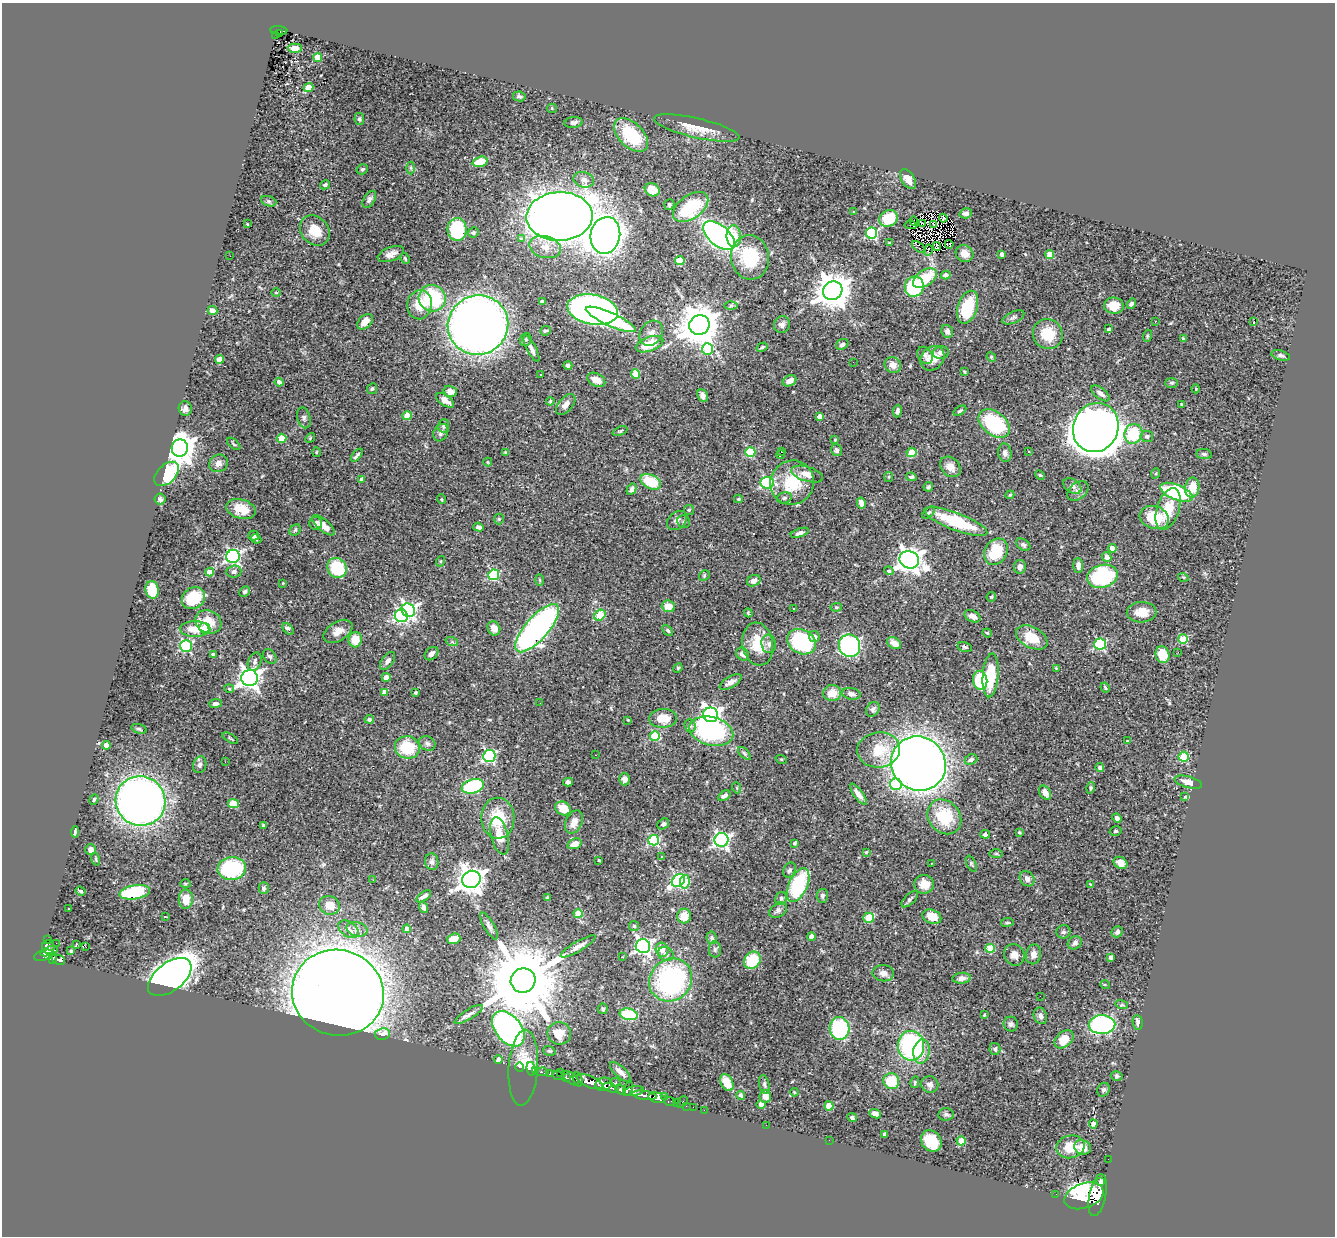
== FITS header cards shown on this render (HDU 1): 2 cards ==
NAXIS1  =                 1333
NAXIS2  =                 1234

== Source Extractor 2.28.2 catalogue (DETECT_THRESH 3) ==
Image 1333 x 1234 px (HDU 1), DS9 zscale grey, 1 PNG px = 1 image px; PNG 1337 x 1238 px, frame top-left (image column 1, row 1234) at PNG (2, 3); each listed source drawn as its Kron ellipse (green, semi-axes under 4 px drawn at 4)
Background 0.733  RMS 0.027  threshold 0.08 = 3 sigma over >= 5 px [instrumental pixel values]
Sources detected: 475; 2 with non-positive FLUX_AUTO (blend fragments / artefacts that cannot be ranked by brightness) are neither listed nor drawn; the other 473 listed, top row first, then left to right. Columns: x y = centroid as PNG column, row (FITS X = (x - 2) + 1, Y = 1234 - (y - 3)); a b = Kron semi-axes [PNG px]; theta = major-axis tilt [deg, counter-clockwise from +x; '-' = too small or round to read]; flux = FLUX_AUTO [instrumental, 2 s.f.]
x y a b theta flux
279 30 8 3 -6 110
279 33 3 2 - 23
275 35 3 2 - 17
295 48 7 4 -2 10
318 57 4 4 - 45
308 87 5 4 - 20
519 96 6 5 - 3.6
552 108 5 4 - 1.9
359 119 6 5 - 3.1
574 122 9 5 7 5.6
697 128 44 10 -13 36
631 135 20 12 -45 99
480 162 8 5 15 39
411 168 6 4 -89 2.8
362 169 6 5 - 3.1
908 179 11 6 -58 16
584 180 10 7 -14 9
325 185 5 4 - 3.3
652 190 8 6 -28 23
369 199 9 5 59 5.2
269 201 8 5 -20 3.5
669 204 5 5 - 2.7
691 207 20 11 36 95
854 212 3 2 - 1.2
966 213 6 5 - 5.3
560 216 33 24 2 2800
889 218 9 8 - 62
943 218 4 2 - 1.8
914 221 5 2 - 1.4
923 223 4 2 - 0.28
247 224 3 2 - 1.8
933 224 2 2 - 0.73
911 225 6 3 -5 6.6
457 229 11 9 88 120
315 230 16 13 -47 35
473 233 5 5 - 3.1
872 233 5 5 - 200
605 235 18 14 80 1300
719 236 19 10 -40 720
734 236 11 7 -89 23
521 239 3 3 - 11
890 243 3 2 - 1.9
949 244 4 2 - 0.59
937 246 4 3 - 0.58
545 247 16 11 -15 22
919 247 8 3 -38 4.2
928 250 5 2 - 0.9
964 253 9 8 - 15
391 254 14 6 20 11
1002 254 4 4 - 13
1050 255 4 4 - 42
230 256 2 2 - 3.2
750 257 22 19 -83 93
405 258 6 4 -63 2.1
680 261 4 4 - 71
946 275 5 4 - 8.9
925 278 13 8 34 58
914 287 10 9 - 130
833 291 10 9 - 3800
276 293 5 3 - 1.5
432 298 13 13 - 130
542 301 3 3 - 4.1
1131 304 5 3 - 3.2
420 305 14 12 82 37
731 306 6 4 1 3.2
1114 306 10 8 -6 27
968 307 17 9 72 80
593 310 25 15 -11 1100
212 311 5 4 - 10
1013 317 11 5 24 4.9
611 319 27 6 -24 180
1155 321 3 2 - 2.5
1254 321 3 3 - 17
365 322 9 6 46 19
782 324 8 8 - 6.7
478 325 30 29 - 1800
699 325 10 9 - 5800
1109 329 4 3 - 4
545 331 5 4 - 3.1
947 331 7 5 -69 8.1
651 333 13 10 53 12
1048 334 15 14 - 49
1147 336 6 4 72 2.3
1183 338 4 3 - 2.8
526 339 6 6 - 3.4
649 344 14 7 20 42
842 344 6 5 - 5.2
762 347 6 4 30 2.2
531 349 15 4 -62 8.9
707 349 6 5 - 85
941 353 8 6 12 7.7
925 355 9 7 -55 6.1
1281 355 10 5 -15 5
991 357 5 4 - 2.2
932 358 13 11 46 25
220 359 4 4 - 22
853 362 2 2 - 2.9
568 365 4 4 - 4.6
893 365 8 7 - 13
964 372 3 2 - 1.7
636 374 4 4 - 43
541 375 2 2 - 2.3
596 380 9 6 -27 17
790 381 7 5 26 12
279 382 4 4 - 7.5
1171 383 6 5 - 2.9
372 389 5 5 - 2.9
1196 389 4 3 - 1.4
450 391 7 5 -16 12
1100 393 11 5 -37 8.7
703 396 7 5 -64 7
445 400 10 5 -34 14
550 401 4 3 - 1.9
1182 404 3 2 - 1.5
566 405 12 7 48 9.5
185 409 7 6 - 8
897 411 6 4 82 5.4
960 411 7 3 32 2.8
407 416 4 4 - 30
820 416 4 4 - 18
304 418 11 6 -75 4.7
994 424 18 11 -36 140
444 426 6 5 - 4.6
1096 428 25 22 68 3900
620 431 8 3 23 2.2
441 433 9 7 60 6.3
1133 434 10 9 - 80
1147 436 6 5 - 4.8
281 438 5 4 - 45
310 438 5 4 - 1.8
835 440 3 3 - 1.5
234 444 8 3 -41 2.3
180 448 9 8 - 2500
836 450 6 5 - 4.6
316 452 5 3 - 1.7
505 452 4 3 - 2.3
750 452 5 5 - 100
782 452 3 2 - 29
912 452 5 4 - 60
1029 452 2 2 - 1.2
1005 453 9 6 -82 6.3
1204 454 8 5 -8 3.6
357 455 8 3 49 4.2
781 455 4 3 - 12
488 462 4 3 - 1.7
218 463 10 8 33 10
950 467 12 9 -43 13
1156 473 5 3 - 1.8
167 474 14 9 45 160
807 474 16 7 -16 19
1040 475 5 4 - 2.2
889 477 5 4 - 2.3
911 477 5 4 - 3.4
362 479 4 4 - 12
651 482 11 7 -27 60
767 483 6 6 - 240
792 483 22 21 - 73
1072 486 10 6 -32 6.9
928 487 5 4 - 3
1192 488 10 7 80 31
632 489 6 4 58 5.7
1078 491 12 8 40 8.1
1176 492 17 7 -22 160
1010 495 4 3 - 2
784 498 7 5 15 3.8
160 499 5 5 - 4.4
441 499 5 3 - 1.7
738 499 4 4 - 2.5
861 503 5 4 - 8.1
241 509 15 9 -17 32
1168 509 22 11 72 42
689 510 5 5 - 2.6
929 512 8 4 42 2.9
1154 517 15 11 -19 52
499 519 5 5 - 2.4
677 520 11 8 40 6.8
684 522 6 6 - 3.6
956 522 33 8 -21 96
316 523 6 6 - 7.1
323 525 14 6 -41 22
479 527 5 4 - 4.9
295 530 6 5 - 2.8
800 533 9 4 18 6.1
254 536 5 5 - 4.1
256 539 5 4 - 3.7
1023 545 8 5 -34 3.8
1112 548 4 4 - 19
996 552 14 11 59 62
233 556 7 6 - 430
1107 557 5 4 - 15
909 560 10 8 -22 1600
441 561 5 3 - 1.7
1078 565 7 5 -86 10
1020 567 7 6 - 6.9
337 568 10 9 - 100
889 571 5 4 - 5.1
210 572 4 4 - 28
234 572 7 6 - 5.8
494 575 5 5 - 170
704 576 6 4 48 1.8
1102 576 15 11 15 170
1183 577 5 3 - 1.5
540 580 5 3 - 2.2
754 581 7 5 26 9.3
283 583 2 2 - 1.3
152 590 9 6 -80 45
245 592 6 4 44 4
991 597 5 4 - 2.7
193 598 12 10 38 74
668 606 7 6 - 27
836 607 6 4 4 2.3
793 609 2 2 - 1.6
408 610 7 6 - 480
1142 612 15 10 2 25
748 613 4 3 - 2
600 615 6 4 42 80
401 616 7 6 - 220
972 616 8 5 -28 8
208 622 14 11 -27 34
494 628 7 6 - 15
537 628 30 11 49 590
195 629 15 8 -2 29
205 629 6 5 - 23
288 629 7 4 -45 7.3
668 630 6 4 -46 3.2
338 631 16 9 31 16
987 633 5 4 - 2
814 637 6 5 - 7.7
1032 637 17 10 -28 41
1183 639 5 4 - 71
355 640 7 6 - 28
452 642 6 4 -19 3
801 642 15 12 -29 190
894 643 7 5 -31 16
758 644 22 15 -80 49
769 644 9 7 -82 7
1100 644 6 5 - 190
186 646 6 6 - 230
849 646 11 10 - 450
965 647 7 5 -15 3.1
1178 652 3 2 - 1.8
431 654 8 5 44 8.1
743 654 7 6 - 9.5
213 655 4 3 - 8.6
1162 655 8 7 - 42
270 656 8 5 -56 4.4
387 661 10 5 53 6
255 662 9 6 68 5.7
678 668 5 4 - 2.1
1056 668 4 3 - 1.5
991 675 22 8 85 63
386 677 5 4 - 9.6
250 678 8 8 - 1200
980 680 10 7 -82 91
731 682 12 5 30 11
1105 688 5 3 - 2.1
229 689 5 4 - 2.7
385 692 4 4 - 22
415 693 3 3 - 2.6
832 693 9 8 - 22
851 694 9 5 -11 8
540 703 2 2 - 3.1
215 704 6 4 2 5.5
873 709 8 6 52 5.4
711 715 7 7 - 780
663 718 14 9 3 28
369 719 4 4 - 5.2
628 720 3 2 - 1.6
690 726 7 5 -87 4.6
139 729 8 4 -16 3.7
711 731 22 14 -14 220
655 736 5 5 - 90
230 738 9 2 -30 2.1
1127 741 4 3 - 1.9
427 744 8 7 - 5.9
106 745 4 4 - 32
407 747 12 11 - 73
879 750 21 17 6 55
744 753 8 4 -45 3.2
596 755 2 2 - 1.2
489 756 6 6 - 280
1184 757 5 5 - 90
781 759 6 3 -18 1.8
971 760 6 5 - 4.8
225 762 3 2 - 1.9
918 764 28 26 -43 2100
200 765 8 6 73 6.2
1100 768 4 4 - 7.6
624 779 6 5 - 6.5
568 782 5 4 - 7.4
1188 782 14 5 -15 14
896 784 6 5 - 54
473 786 11 7 14 170
737 788 5 3 - 1.8
1091 788 5 4 - 2.7
1045 793 8 5 -57 12
858 794 13 4 -53 9.8
724 796 7 4 32 7.8
1185 797 3 3 - 3.4
94 799 5 4 - 2.8
140 801 25 24 - 1300
234 804 6 4 -11 44
563 808 8 6 -29 29
944 817 19 15 -49 82
498 818 20 16 -88 62
1117 818 5 4 - 5.2
574 822 12 8 63 17
663 824 6 5 - 4.3
263 825 4 3 - 2.2
1116 831 6 4 15 2.8
75 832 6 4 84 3.2
1019 832 3 3 - 2.8
985 834 5 4 - 6.6
500 836 19 8 -76 27
654 840 5 5 - 160
721 840 7 7 - 480
795 843 3 3 - 2.9
575 844 7 5 19 15
91 850 5 5 - 7.7
866 852 4 3 - 1.7
996 853 7 4 0 2.6
661 857 3 3 - 3.4
96 859 6 4 -71 2.6
599 860 3 2 - 2.2
432 862 8 6 -79 5.7
931 863 2 2 - 1.3
1120 863 7 5 -30 14
971 864 8 4 -65 3.1
232 868 14 11 8 150
790 870 8 6 64 4.4
471 879 9 8 - 1800
1027 879 8 7 - 9.2
373 880 2 2 - 3
678 881 7 5 40 280
685 882 7 5 79 60
186 884 5 4 - 2.4
924 884 10 9 - 24
1090 884 4 3 - 1.3
798 885 18 9 65 160
264 888 6 5 - 4.2
80 891 5 4 - 3.3
135 892 15 7 9 130
424 896 8 4 35 6.1
822 896 7 5 -86 4.2
547 898 4 3 - 3.3
781 898 6 5 - 3.7
186 899 10 7 90 24
910 899 10 5 45 4.6
329 905 10 9 - 22
424 907 6 4 -68 5
69 908 2 2 - 1.5
778 910 9 7 37 6.5
578 914 4 4 - 38
684 916 7 7 - 25
165 917 3 2 - 1.4
932 917 10 7 -23 26
869 918 5 5 - 59
1007 922 6 3 8 2.1
489 926 15 5 -60 6.7
634 926 5 5 - 2.5
349 929 11 7 -35 10
357 929 10 7 -17 9.3
407 929 4 4 - 15
1063 932 7 6 - 4.3
1117 932 6 5 - 5.7
812 937 4 4 - 13
712 938 6 5 - 4
47 939 4 2 - 16
454 939 7 5 17 22
56 943 2 2 - 6.7
1075 943 7 6 - 4.7
76 944 3 2 - 1.4
578 946 20 5 30 11
643 946 7 7 - 500
48 947 7 6 - 310
86 947 4 3 - 94
990 948 5 4 - 62
715 949 8 6 -90 4.3
662 950 7 6 - 14
49 951 9 3 20 250
71 951 3 3 - 3.3
666 954 8 6 -27 7.9
1033 954 10 7 78 11
44 955 10 5 15 430
1014 955 11 10 - 11
622 957 2 2 - 1.2
1110 957 4 3 - 5.7
53 958 6 4 82 180
58 960 7 4 -22 160
752 960 9 8 - 73
883 973 11 8 -8 9.5
170 977 25 14 38 1600
962 978 9 5 4 8.6
523 980 12 12 - 28000
671 980 22 20 44 320
1105 985 5 3 - 1.5
338 993 46 42 -15 5700
1040 996 2 2 - 8.9
1122 1005 6 4 -17 2
603 1009 5 5 - 4
469 1014 16 5 32 7.5
628 1014 9 5 -13 86
984 1015 3 2 - 1.4
1040 1016 8 6 -68 6
1138 1022 7 5 -81 7.6
1011 1024 7 7 - 5.2
1102 1025 13 9 1 290
840 1028 11 10 - 160
508 1029 20 13 -51 640
559 1033 12 11 - 30
382 1034 7 6 - 15
1064 1039 11 7 39 34
911 1046 15 13 -89 250
995 1049 6 5 - 3.9
549 1051 6 4 -19 2.5
921 1052 12 8 81 20
498 1059 4 4 - 14
520 1067 5 3 - 22
523 1068 38 14 86 54
531 1069 7 4 -81 20
536 1071 2 2 - 7.5
542 1072 7 3 3 59
560 1072 3 2 - 33
620 1072 13 5 -43 13
550 1073 4 3 - 70
558 1075 6 3 -24 240
1117 1076 6 4 -16 2.8
566 1078 3 3 - 300
571 1078 9 5 -39 750
578 1079 7 4 -71 410
891 1081 8 7 - 50
590 1082 13 5 -23 1700
615 1082 5 3 - 140
915 1082 6 4 77 2.5
727 1083 9 6 -61 22
603 1084 8 6 14 810
764 1084 9 5 -77 4.2
930 1085 8 8 - 7.7
611 1088 8 4 -21 360
628 1089 8 4 68 360
620 1090 6 4 -42 410
1104 1090 7 6 - 4.2
634 1091 10 5 10 530
794 1092 4 3 - 1.5
644 1095 12 4 -9 1000
741 1095 4 4 - 4.1
765 1096 6 5 - 16
665 1097 3 2 - 8.1
657 1098 8 5 -15 1200
670 1101 6 3 -1 45
676 1102 3 3 - 29
682 1102 6 3 46 72
761 1105 4 4 - 7.7
686 1106 2 2 - 9.8
829 1106 4 4 - 45
693 1107 2 2 - 6.9
704 1110 2 2 - 11
875 1114 6 4 -24 7.8
946 1114 8 6 5 4.3
852 1117 5 4 - 4.5
1093 1124 4 4 - 9.7
766 1125 2 2 - 55
885 1134 4 4 - 5.4
829 1140 2 2 - 4.6
931 1141 11 9 -52 54
961 1141 4 4 - 46
1070 1147 14 11 14 37
1083 1147 8 7 - 19
1108 1159 2 2 - 7.4
1100 1181 2 2 - 4500
1056 1194 2 2 - 9.9
1098 1195 21 8 78 3600
1084 1196 20 12 19 5100
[2 non-positive-flux detections neither listed nor drawn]